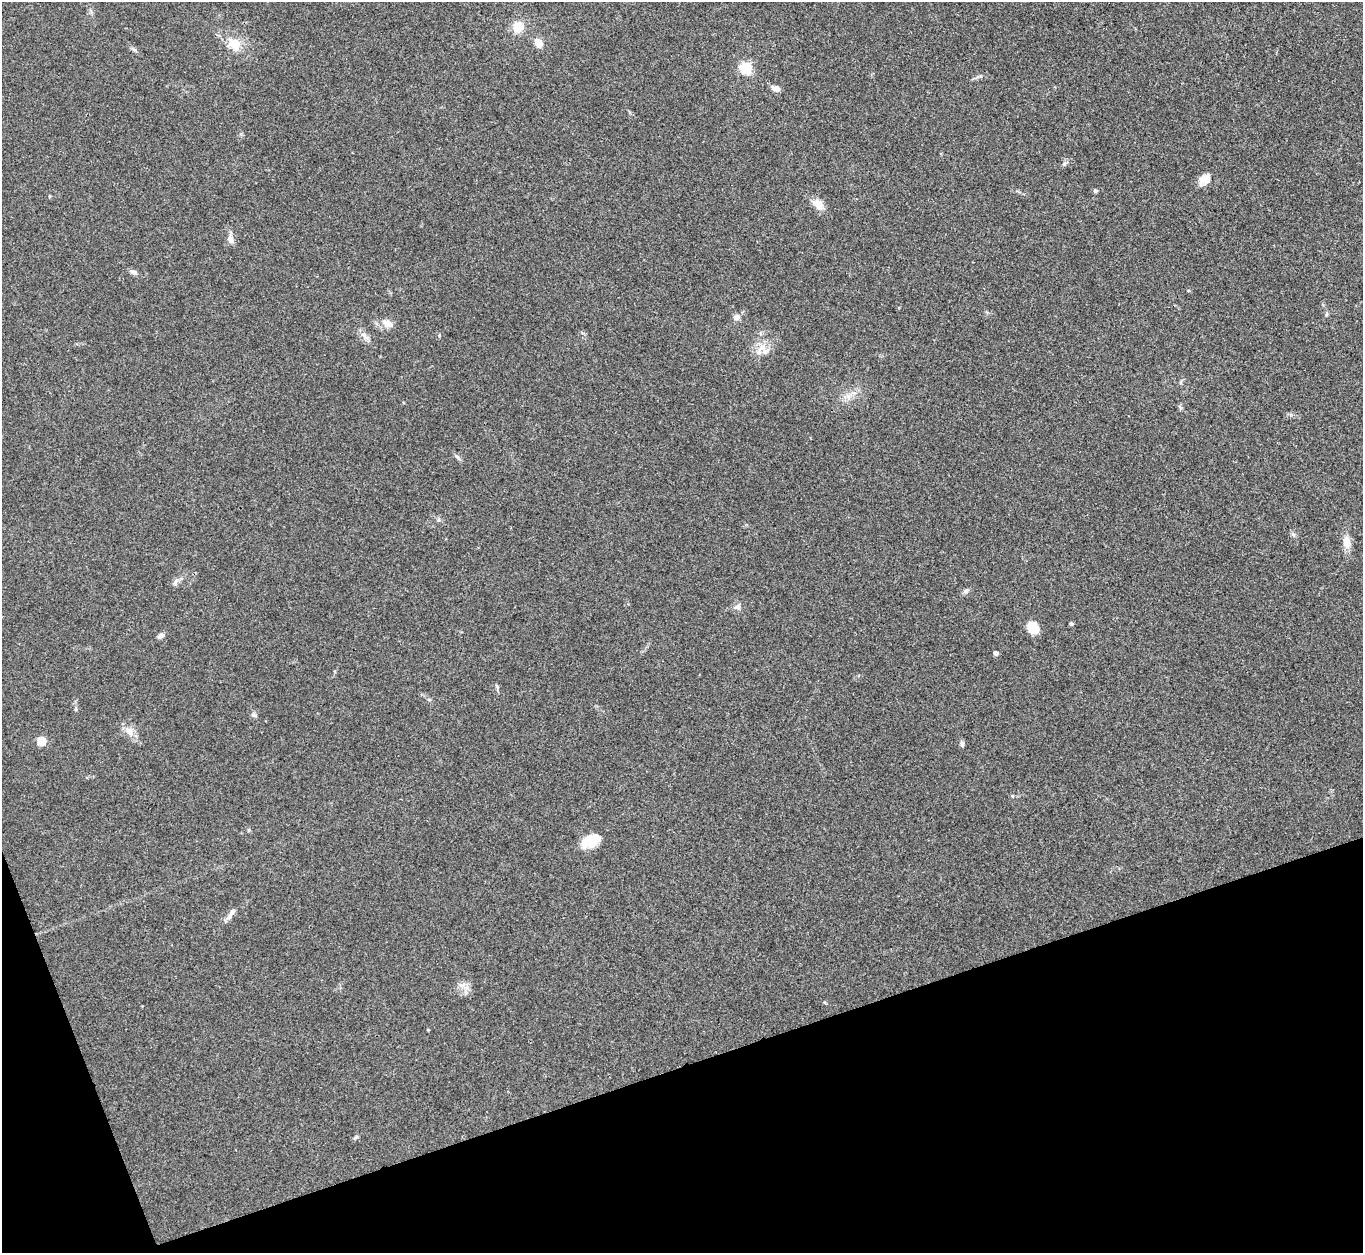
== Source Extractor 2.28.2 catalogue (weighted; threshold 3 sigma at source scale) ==
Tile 14 of 4 x 4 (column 2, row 4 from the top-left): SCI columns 1362-2722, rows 149-1399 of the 5443 x 5430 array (HDU 1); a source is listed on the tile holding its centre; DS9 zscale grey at full resolution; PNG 1365 x 1255 px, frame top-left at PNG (2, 2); no overlay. Shown black and unused: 17% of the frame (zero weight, under 3 of 4 exposures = <1% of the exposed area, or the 3 px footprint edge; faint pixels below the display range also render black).
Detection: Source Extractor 2.28.2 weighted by HDU 2 'WHT'; one run over the whole footprint, this tile lists its part. Background 0.0468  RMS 0.005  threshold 0.0226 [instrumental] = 3 sigma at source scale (4.5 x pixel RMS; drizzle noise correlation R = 1.50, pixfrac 1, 0.05/0.05 arcsec/px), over >= 5 px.
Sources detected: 32; all 32 listed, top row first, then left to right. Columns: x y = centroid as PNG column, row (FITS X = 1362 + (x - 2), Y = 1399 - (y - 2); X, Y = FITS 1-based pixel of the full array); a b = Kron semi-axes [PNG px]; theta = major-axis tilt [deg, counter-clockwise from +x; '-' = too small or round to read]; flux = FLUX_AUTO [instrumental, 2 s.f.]
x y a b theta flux
518 27 11 11 - 7.6
538 42 10 8 -52 4.1
234 44 19 14 -37 8
746 68 5 5 - 61
776 88 10 6 -22 2.6
1204 179 15 10 24 4.9
1095 191 5 5 - 0.88
818 204 16 10 -40 4.7
231 240 11 7 -64 2.6
133 272 9 6 -26 1.7
737 317 10 8 27 2.1
388 324 17 9 -24 3.9
364 335 12 7 -56 2.7
762 347 12 8 62 4.4
457 457 7 5 -44 1.1
1347 542 15 9 -84 4.8
966 591 8 4 53 1
737 606 10 7 44 1.8
1071 624 4 4 - 0.9
1033 628 13 11 -56 7.2
161 636 9 6 17 1.6
996 653 6 5 - 1.1
497 686 6 4 -71 0.7
254 715 7 5 -28 1.2
129 731 13 9 -58 4
42 741 5 5 - 18
962 744 8 5 -79 1.1
590 841 19 11 24 13
232 911 13 6 57 2.4
462 985 10 8 8 2.8
428 1030 4 3 - 0.41
356 1137 8 3 45 0.73
Unlisted compact peaks at least as high as the median listed source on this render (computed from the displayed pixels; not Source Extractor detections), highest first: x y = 1064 164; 175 582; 1293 534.